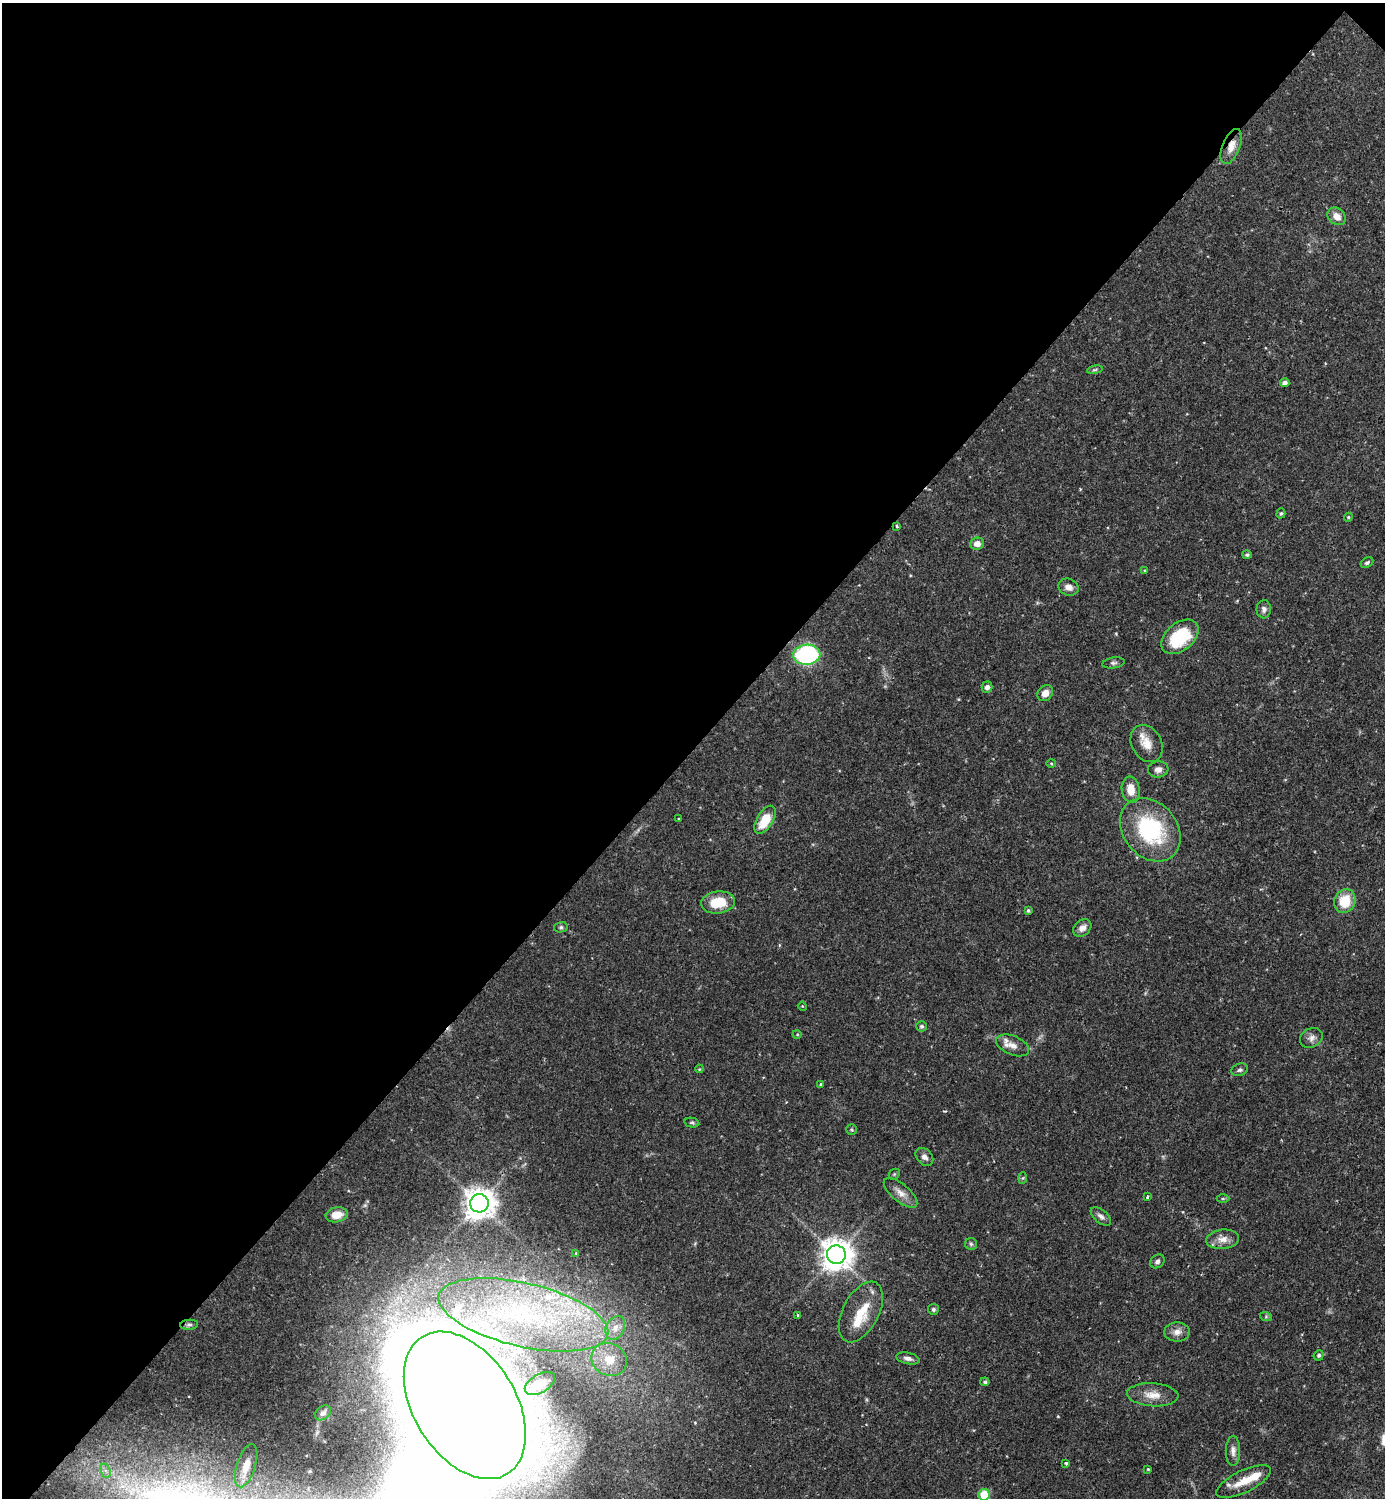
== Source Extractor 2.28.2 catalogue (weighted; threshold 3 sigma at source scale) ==
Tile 2 of 4 x 4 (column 2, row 1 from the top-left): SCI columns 1538-2920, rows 4487-5982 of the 5983 x 5982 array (HDU 1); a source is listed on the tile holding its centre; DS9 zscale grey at full resolution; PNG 1387 x 1500 px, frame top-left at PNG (2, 3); each listed source drawn as its Kron ellipse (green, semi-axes under 4 px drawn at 4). Shown black and unused: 50% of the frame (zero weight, under 2 of 3 exposures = <1% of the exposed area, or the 3 px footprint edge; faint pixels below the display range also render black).
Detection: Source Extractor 2.28.2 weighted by HDU 2 'WHT'; one run over the whole footprint, this tile lists its part. Background 0.0719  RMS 0.0042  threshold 0.0191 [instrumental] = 3 sigma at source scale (4.5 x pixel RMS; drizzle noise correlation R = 1.50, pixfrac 1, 0.05/0.05 arcsec/px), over >= 5 px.
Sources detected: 82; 5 inside a brighter listed object's ellipse — not listed separately; the other 77 listed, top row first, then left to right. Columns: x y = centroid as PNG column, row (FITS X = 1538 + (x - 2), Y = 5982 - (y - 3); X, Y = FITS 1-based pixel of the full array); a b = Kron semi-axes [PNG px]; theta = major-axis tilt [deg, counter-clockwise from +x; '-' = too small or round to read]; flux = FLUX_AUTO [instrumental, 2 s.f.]
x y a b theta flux
1231 146 18 8 68 4.5
1337 216 10 8 -39 3.9
1095 370 8 3 9 0.61
1285 383 4 4 - 1.6
1281 513 5 4 - 0.6
1348 517 4 4 - 0.55
897 526 3 3 - 0.66
977 544 7 6 - 3.1
1247 555 5 4 - 0.85
1367 563 7 4 31 0.93
1145 570 4 3 - 0.33
1069 587 10 8 -20 2.7
1264 609 9 7 86 1.5
1180 637 21 14 40 23
807 655 13 10 4 56
1114 663 11 5 8 1.1
987 687 5 5 - 1.7
1045 693 8 7 - 3.6
1147 744 19 14 -60 6.4
1051 763 5 3 - 0.43
1158 769 10 8 6 2.2
1131 790 13 9 -81 5.7
679 819 3 3 - 0.47
765 820 15 8 59 11
1150 830 35 27 -50 42
1345 901 12 10 66 11
718 902 17 11 6 11
1028 910 4 3 - 0.62
561 927 7 5 14 0.83
1082 928 10 7 42 2.3
802 1006 4 3 - 0.37
922 1026 5 5 - 0.78
797 1034 4 4 - 0.41
1311 1038 12 9 28 2.3
1013 1045 17 9 -22 3.8
699 1069 4 3 - 0.39
1240 1070 8 6 20 1.2
820 1084 4 2 - 0.33
692 1123 7 4 -12 0.74
852 1130 5 5 - 0.65
924 1157 10 7 -46 2
894 1174 6 5 - 0.55
1023 1178 6 4 88 0.54
900 1193 21 8 -40 4
1147 1197 4 3 - 0.48
1223 1198 6 4 0 0.58
479 1203 9 9 - 670
337 1215 11 7 10 5.9
1101 1216 12 6 -40 1.7
1223 1239 16 9 7 3.9
971 1244 6 6 - 0.86
576 1253 4 3 - 0.4
836 1255 9 9 - 720
1157 1261 8 6 40 1.3
933 1309 5 5 - 0.87
861 1312 33 18 62 13
523 1315 87 32 -13 90
798 1315 3 2 - 0.38
1266 1317 6 4 -19 0.56
189 1325 9 5 5 1
615 1328 12 9 63 3.5
1177 1332 13 9 0 3.1
1319 1355 5 5 - 0.86
908 1358 12 5 -12 1.8
609 1360 18 16 -30 9.3
985 1382 4 4 - 0.86
540 1383 17 9 30 4.3
1153 1395 26 11 -3 5.9
465 1405 81 51 -58 4500
323 1413 9 6 37 1.4
1233 1451 15 7 90 2.3
1066 1463 3 3 - 1.1
246 1466 22 9 72 5.5
1148 1469 3 3 - 0.41
106 1471 7 4 -71 1.4
1244 1481 30 11 26 8.6
984 1495 5 5 - 18
Overlapping masked pixels (flux is a lower limit): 1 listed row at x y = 1231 146
Isophote crosses this tile's border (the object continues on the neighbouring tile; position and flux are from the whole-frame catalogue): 1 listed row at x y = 984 1495